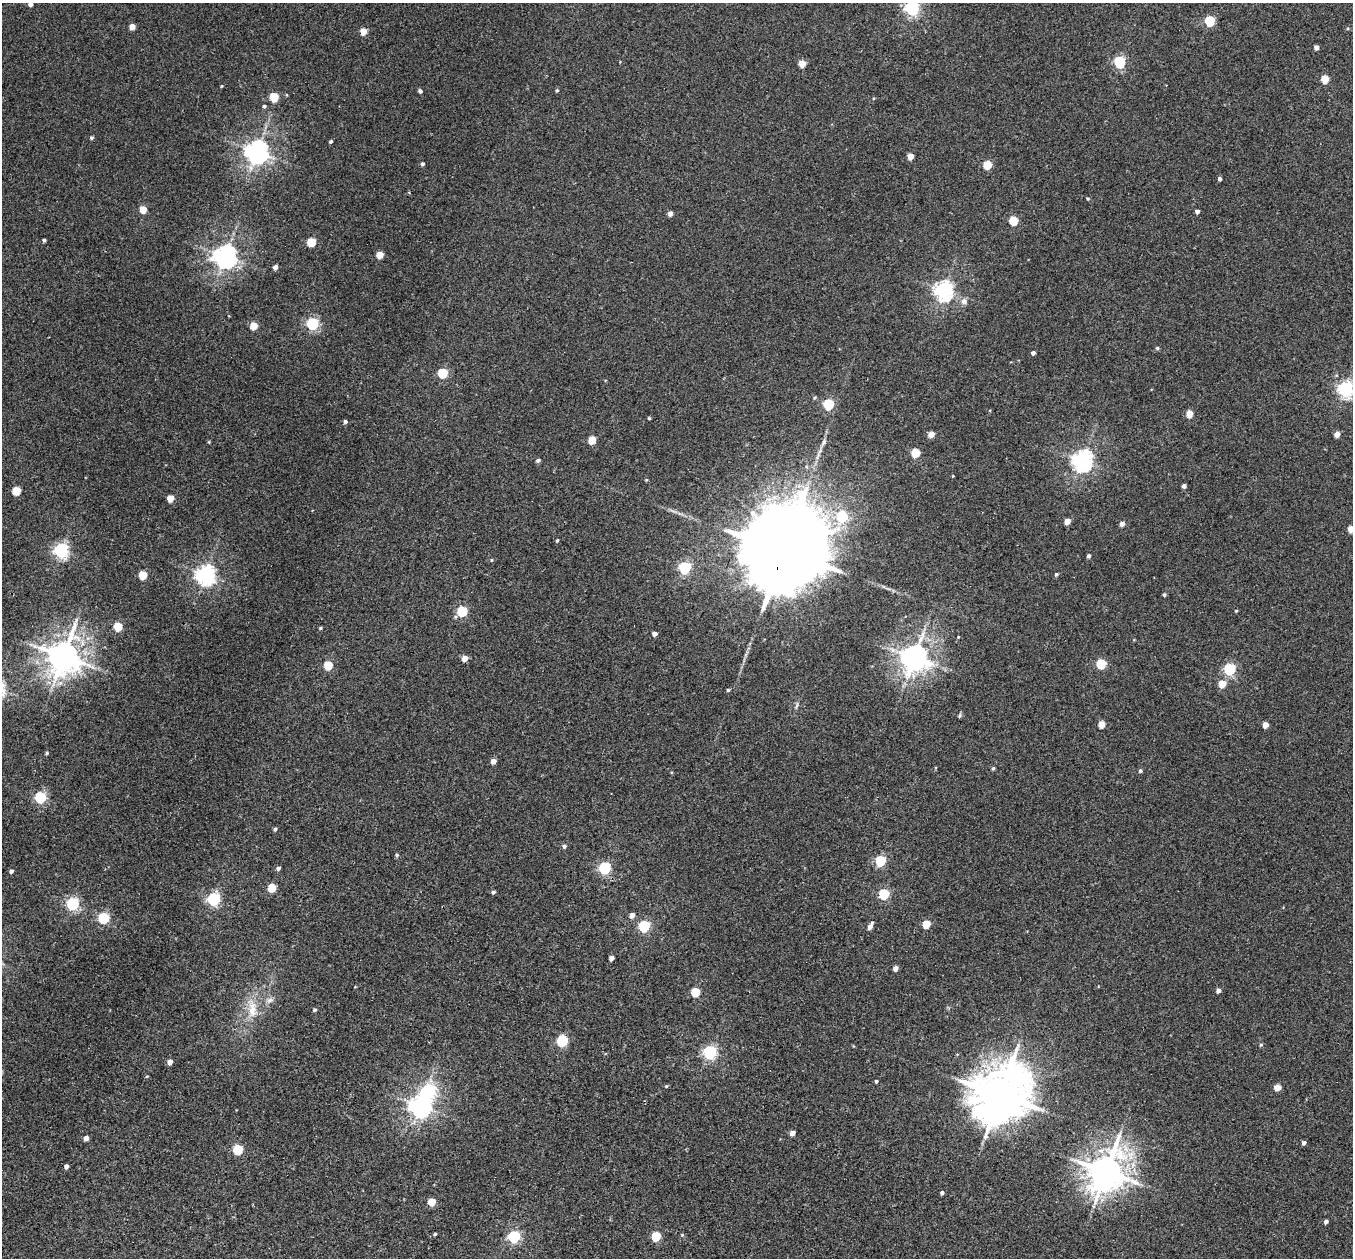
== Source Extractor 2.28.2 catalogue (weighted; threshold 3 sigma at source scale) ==
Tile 7 of 4 x 4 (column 3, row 2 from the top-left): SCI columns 2728-4078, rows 2830-4085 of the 5452 x 5530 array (HDU 1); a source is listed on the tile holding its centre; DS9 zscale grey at full resolution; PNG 1355 x 1260 px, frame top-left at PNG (2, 3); no overlay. Shown black and unused: <1% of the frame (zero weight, under 2 of 3 exposures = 3% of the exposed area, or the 3 px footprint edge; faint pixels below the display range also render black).
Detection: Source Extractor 2.28.2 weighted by HDU 2 'WHT'; one run over the whole footprint, this tile lists its part. Background 0.0409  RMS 0.007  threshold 0.0316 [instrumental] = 3 sigma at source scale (4.5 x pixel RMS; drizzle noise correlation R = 1.50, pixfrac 1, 0.05/0.05 arcsec/px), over >= 5 px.
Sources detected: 140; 1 inside a brighter object's white glare — not listed; the other 139 listed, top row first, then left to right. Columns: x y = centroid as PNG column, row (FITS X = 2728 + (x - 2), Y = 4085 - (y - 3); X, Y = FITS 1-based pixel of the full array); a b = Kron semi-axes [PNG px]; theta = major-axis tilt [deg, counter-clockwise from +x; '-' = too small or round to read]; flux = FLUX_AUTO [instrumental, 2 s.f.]
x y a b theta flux
30 4 4 4 - 2.6
912 8 6 6 - 160
1210 21 5 5 - 45
132 27 4 4 - 6.3
363 31 5 5 - 9.4
1316 47 4 4 - 3.1
1119 62 6 5 - 78
802 63 5 5 - 11
1325 79 5 5 - 17
221 86 5 3 - 0.55
557 90 4 3 - 0.84
420 91 4 4 - 1.8
274 97 5 5 - 24
264 106 4 4 - 1.2
91 138 5 4 - 1.1
331 141 4 3 - 1.1
257 152 7 7 - 580
910 156 5 4 - 7.5
422 164 4 4 - 1.5
987 165 5 5 - 22
1220 179 4 3 - 1.7
1088 198 4 4 - 0.77
143 209 5 5 - 10
1197 211 4 3 - 2.1
670 213 4 4 - 3.8
1013 221 5 5 - 25
44 240 4 3 - 1.1
311 242 5 5 - 26
380 255 5 5 - 13
225 256 7 7 - 530
275 267 4 4 - 3.1
944 291 7 6 - 310
964 301 7 6 - 3.4
312 323 6 5 - 94
254 326 5 5 - 15
1157 348 5 5 - 1
1033 353 4 4 - 2
442 373 5 5 - 44
1345 389 6 6 - 190
815 398 5 3 - 0.82
828 404 5 5 - 57
1189 414 5 5 - 9
649 418 3 3 - 0.75
345 421 4 4 - 1.7
931 434 5 4 - 6.9
1337 434 5 4 - 5.2
592 440 5 5 - 16
823 442 11 4 65 2.3
915 453 5 5 - 23
538 460 5 4 - 1.5
1082 460 7 7 - 380
646 480 5 3 - 0.57
1184 486 4 4 - 2.4
16 491 5 5 - 22
170 498 5 5 - 11
842 516 6 5 - 51
1067 521 4 4 - 7.9
1122 524 4 4 - 3.6
1351 529 5 5 - 9.3
557 541 4 3 - 0.88
61 550 6 6 - 170
784 551 30 19 65 19000
1089 556 4 4 - 1.5
492 560 4 4 - 0.7
685 568 6 5 - 89
1056 574 4 4 - 1
143 575 5 5 - 21
205 575 7 7 - 320
1164 594 4 4 - 1.1
462 611 5 5 - 49
1236 611 4 3 - 0.57
118 626 5 5 - 23
320 628 4 3 - 0.81
654 634 4 4 - 3.7
958 637 3 3 - 0.57
63 656 10 9 - 1400
465 658 5 4 - 6.8
914 658 8 8 - 890
1101 664 5 5 - 40
328 665 5 5 - 26
1229 669 6 5 - 81
1222 684 5 5 - 12
728 690 4 4 - 0.95
797 705 11 3 75 1.4
960 716 5 5 - 1.2
1101 724 5 4 - 11
1265 725 5 4 - 6.1
47 753 4 3 - 0.99
493 761 4 4 - 5
993 768 5 4 - 1.1
1140 771 4 4 - 1.4
40 797 5 5 - 76
275 829 5 4 - 1.3
564 846 5 5 - 1.6
397 855 5 4 - 1.1
880 861 5 5 - 54
278 868 4 4 - 1.9
605 868 6 5 - 86
11 871 4 4 - 1.9
272 888 5 5 - 22
493 892 5 4 - 1.3
884 894 5 5 - 47
214 899 6 5 - 120
73 904 6 5 - 97
632 915 5 4 - 4.2
103 918 5 5 - 72
926 924 5 5 - 18
644 926 6 5 - 76
870 927 6 5 - 4
611 958 4 4 - 3.4
895 968 5 4 - 3.3
1218 990 4 4 - 2.8
695 992 5 5 - 29
270 1000 9 7 31 2.7
252 1009 26 12 89 13
315 1010 4 4 - 1.4
562 1041 6 5 - 60
1261 1045 5 4 - 0.83
710 1052 6 5 - 130
170 1062 4 4 - 4.7
147 1076 4 2 - 0.57
876 1081 3 3 - 1
666 1086 5 4 - 0.79
1277 1088 5 4 - 9
1000 1095 17 14 50 4000
420 1106 7 7 - 480
792 1133 4 4 - 4.2
86 1138 5 4 - 2.8
1304 1143 4 4 - 1.9
238 1149 5 5 - 40
66 1166 4 4 - 2.6
1106 1172 12 10 59 1700
942 1192 4 4 - 1.5
432 1202 5 5 - 15
1326 1221 4 4 - 2.3
435 1234 3 3 - 1
682 1235 4 3 - 0.66
656 1236 5 5 - 35
514 1237 6 5 - 100
Overlapping masked pixels (flux is a lower limit): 1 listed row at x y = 784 551
Isophote crosses this tile's border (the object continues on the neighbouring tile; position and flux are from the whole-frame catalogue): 4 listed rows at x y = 30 4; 912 8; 1345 389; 1351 529